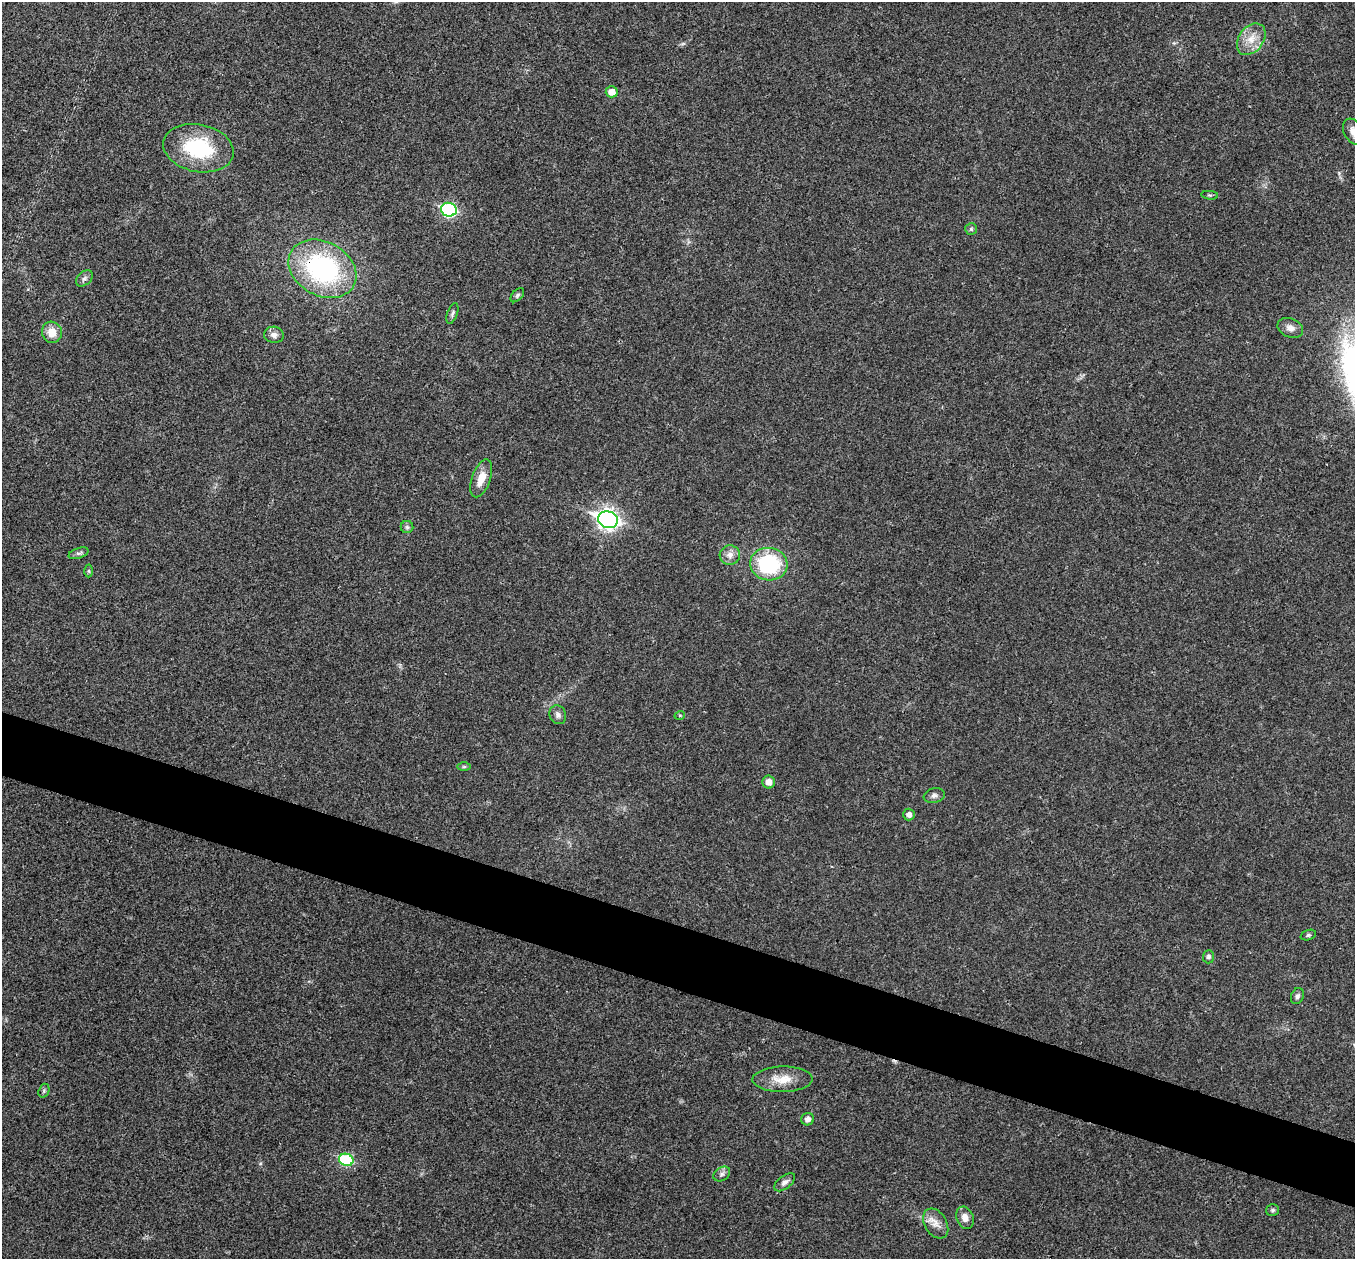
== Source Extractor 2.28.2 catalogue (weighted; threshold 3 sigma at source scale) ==
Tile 6 of 4 x 4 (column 2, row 2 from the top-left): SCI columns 1356-2708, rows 2652-3908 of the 5419 x 5432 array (HDU 1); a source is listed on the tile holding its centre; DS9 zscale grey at full resolution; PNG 1357 x 1261 px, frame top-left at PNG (2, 2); each listed source drawn as its Kron ellipse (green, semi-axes under 4 px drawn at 4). Shown black and unused: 5% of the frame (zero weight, under 3 of 4 exposures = <1% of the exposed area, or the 3 px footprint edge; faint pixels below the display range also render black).
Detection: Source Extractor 2.28.2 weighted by HDU 2 'WHT'; one run over the whole footprint, this tile lists its part. Background 0.0211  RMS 0.004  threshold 0.0182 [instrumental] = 3 sigma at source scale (4.5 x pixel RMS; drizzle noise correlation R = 1.50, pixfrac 1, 0.05/0.05 arcsec/px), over >= 5 px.
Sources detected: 39; all 39 listed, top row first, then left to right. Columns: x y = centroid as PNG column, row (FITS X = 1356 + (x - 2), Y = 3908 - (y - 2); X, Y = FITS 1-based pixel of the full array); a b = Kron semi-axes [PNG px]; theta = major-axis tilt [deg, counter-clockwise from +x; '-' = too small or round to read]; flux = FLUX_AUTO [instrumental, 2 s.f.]
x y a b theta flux
1251 39 17 12 54 6
612 92 6 5 - 3.9
1354 132 14 9 -59 3.4
198 148 35 23 -12 29
1210 195 8 3 -5 0.56
449 210 8 7 - 51
971 229 6 6 - 0.71
322 269 36 27 -29 64
84 278 10 6 39 1.3
517 295 8 5 46 0.84
452 314 11 5 70 1
1290 328 13 9 -22 2.4
52 332 11 10 - 5
274 335 10 8 -6 1.9
481 478 20 9 70 6
608 520 10 8 -19 190
407 527 6 6 - 0.85
79 553 10 5 18 0.95
730 555 10 9 - 2.6
769 564 19 16 -7 31
89 571 6 4 -89 0.47
558 715 9 8 - 1.6
680 715 5 3 - 0.35
464 767 6 4 0 0.59
769 782 6 6 - 2.9
934 795 11 7 11 1.5
909 815 6 6 - 1.8
1308 935 8 5 19 0.72
1208 957 6 5 - 1
1297 996 8 6 66 1.2
782 1079 30 13 1 7.5
44 1091 7 5 70 0.75
807 1119 6 6 - 1.6
346 1160 7 6 - 27
722 1174 9 6 34 1.4
785 1182 12 6 38 1.8
1272 1210 6 5 - 0.79
965 1218 11 8 -69 2.7
936 1223 16 11 -59 3.8
Overlapping masked pixels (flux is a lower limit): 1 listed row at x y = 322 269
Isophote crosses this tile's border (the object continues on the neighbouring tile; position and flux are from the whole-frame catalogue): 1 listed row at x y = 1354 132